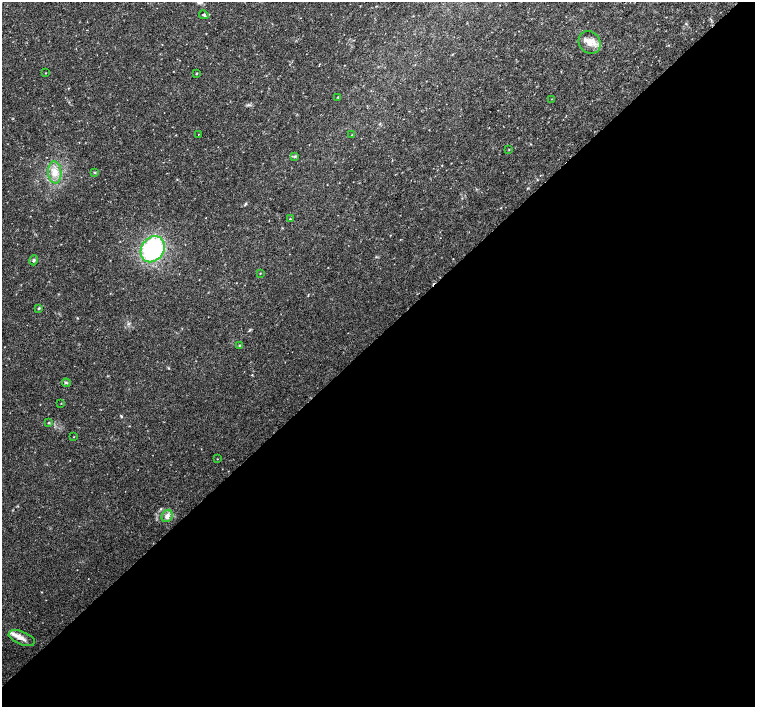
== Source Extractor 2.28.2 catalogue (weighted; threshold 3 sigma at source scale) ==
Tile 15 of 4 x 4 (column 3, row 4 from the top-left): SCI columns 3014-4518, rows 159-1567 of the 6033 x 6019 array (HDU 1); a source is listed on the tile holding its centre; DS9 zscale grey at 2 x 2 block average (1 PNG px = mean of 2 x 2 image px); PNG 757 x 709 px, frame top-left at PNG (2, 2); each listed source drawn as its Kron ellipse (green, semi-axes under 4 px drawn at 4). Shown black and unused: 52% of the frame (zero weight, under 3 of 4 exposures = <1% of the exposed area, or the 3 px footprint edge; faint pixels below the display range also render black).
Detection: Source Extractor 2.28.2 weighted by HDU 2 'WHT'; one run over the whole footprint, this tile lists its part. Background 0.0374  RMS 0.0037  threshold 0.0167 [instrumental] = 3 sigma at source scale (4.5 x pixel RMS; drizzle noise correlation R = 1.50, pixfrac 1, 0.0396/0.0396 arcsec/px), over >= 5 px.
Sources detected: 26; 1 inside a brighter listed object's ellipse — not listed separately; the other 25 listed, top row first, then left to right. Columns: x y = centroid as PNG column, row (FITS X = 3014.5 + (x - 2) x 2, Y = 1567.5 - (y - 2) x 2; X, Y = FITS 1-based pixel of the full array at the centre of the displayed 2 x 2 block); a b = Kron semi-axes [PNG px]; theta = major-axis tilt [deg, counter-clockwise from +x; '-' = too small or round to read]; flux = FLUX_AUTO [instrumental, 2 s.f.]
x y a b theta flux
204 15 5 3 - 1.2
590 42 12 10 -49 8.4
45 73 2 2 - 0.39
197 73 2 2 - 0.71
338 97 3 2 - 0.68
552 99 3 2 - 0.36
198 134 2 2 - 0.29
352 135 2 2 - 0.34
509 149 2 2 - 0.46
295 156 3 3 - 0.93
55 172 11 6 -85 8.3
95 172 4 2 - 0.69
290 219 2 2 - 0.59
153 249 14 11 55 100
34 260 5 3 - 1.5
260 273 2 2 - 0.5
39 308 4 2 - 0.81
240 345 3 3 - 0.82
66 383 4 3 - 1
61 403 2 2 - 0.4
49 423 3 2 - 0.62
74 437 2 2 - 0.36
217 459 2 2 - 0.33
167 516 6 5 - 4.3
22 638 14 6 -21 6.2
Diffuse or blended objects may show on this block-average render without a row.